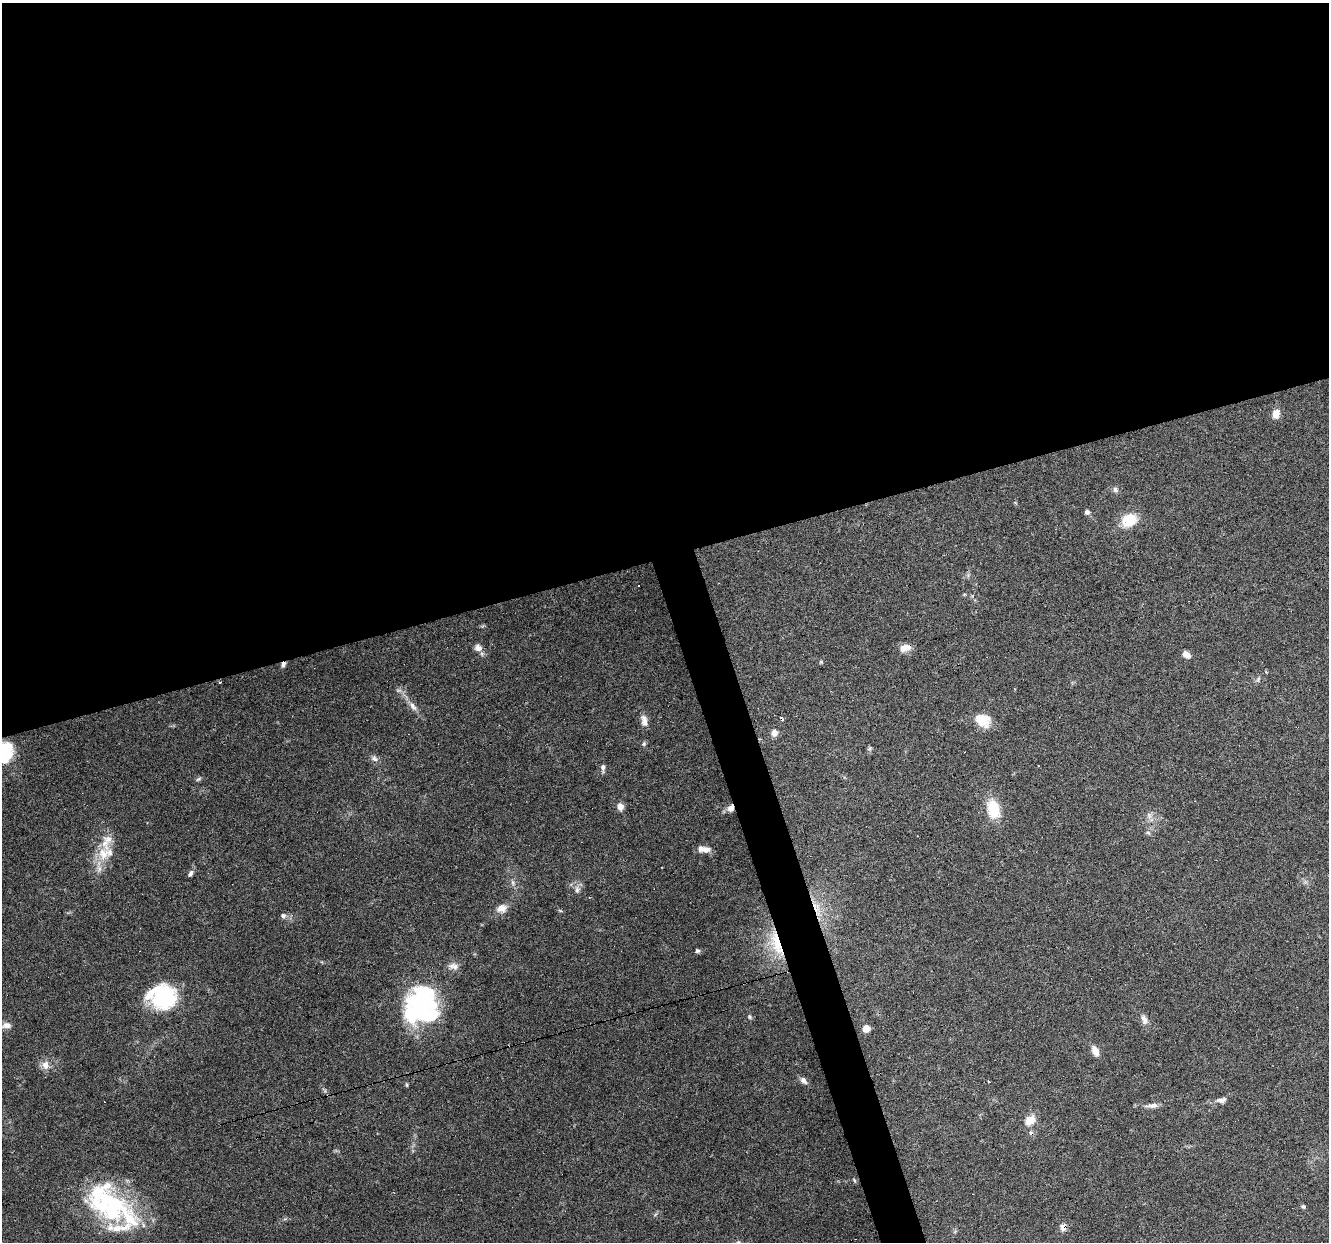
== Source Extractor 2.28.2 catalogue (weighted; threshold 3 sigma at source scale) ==
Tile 2 of 4 x 4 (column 2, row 1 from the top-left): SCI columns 1327-2653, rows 3827-5066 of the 5306 x 5122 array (HDU 1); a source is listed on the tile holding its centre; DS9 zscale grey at full resolution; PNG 1331 x 1244 px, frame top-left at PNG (2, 3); no overlay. Shown black and unused: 47% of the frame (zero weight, under 3 of 6 exposures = <1% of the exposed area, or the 3 px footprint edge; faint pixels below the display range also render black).
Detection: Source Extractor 2.28.2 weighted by HDU 2 'WHT'; one run over the whole footprint, this tile lists its part. Background 0.0592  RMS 0.004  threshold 0.0164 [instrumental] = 3 sigma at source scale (4.09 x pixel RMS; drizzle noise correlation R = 1.36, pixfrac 0.8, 0.0396/0.0396 arcsec/px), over >= 5 px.
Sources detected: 70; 4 inside a brighter object's white glare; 2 cosmic-ray / hot-pixel residue — not listed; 8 inside a brighter listed object's ellipse — not listed separately; the other 56 listed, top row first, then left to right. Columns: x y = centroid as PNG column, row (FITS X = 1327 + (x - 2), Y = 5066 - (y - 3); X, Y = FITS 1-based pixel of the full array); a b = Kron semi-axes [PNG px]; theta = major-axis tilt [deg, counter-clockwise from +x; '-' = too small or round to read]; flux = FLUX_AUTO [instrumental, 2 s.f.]
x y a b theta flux
1276 414 11 8 72 3.1
1115 490 8 6 -56 1.1
1087 512 6 6 - 1.1
1129 520 14 11 24 12
639 586 3 3 - 0.9
964 595 5 3 - 0.39
478 648 8 6 -9 2.7
905 648 12 8 12 3.8
1186 654 9 6 -41 2.3
283 665 8 5 67 1
1266 672 3 2 - 0.75
1258 679 8 5 66 0.78
220 683 3 2 - 0.41
413 706 15 7 -55 2.5
644 720 17 8 -81 2.5
982 720 14 12 -34 8.9
774 733 9 8 - 2
644 744 7 5 70 0.66
5 752 17 15 73 23
374 758 10 7 -27 1.4
603 767 10 5 -85 1.3
198 779 8 5 27 0.7
620 806 8 7 - 2.3
730 808 8 7 - 2.3
993 809 21 13 -79 12
1149 816 10 6 -64 1.5
1148 833 6 4 -20 0.58
106 842 36 14 82 8.7
703 849 14 6 -5 2.8
190 874 9 5 54 1.1
513 882 8 5 -71 1.1
577 889 11 7 -87 1.7
502 908 15 11 19 3.2
817 909 28 9 -73 7.1
283 916 8 7 - 1.2
776 944 40 13 -73 13
697 951 6 5 - 0.71
454 966 14 9 -7 2.4
162 997 32 25 8 28
422 1005 31 22 -28 32
749 1017 7 5 -55 0.68
1144 1020 15 8 -65 2
6 1025 14 9 7 2.5
866 1028 5 5 - 5
1095 1051 12 7 -66 2.9
45 1065 12 9 -89 2.9
804 1081 11 7 -47 1.6
988 1081 3 3 - 0.87
406 1084 7 3 -88 0.47
1221 1100 14 7 6 1.8
1152 1106 18 6 4 2.1
1030 1120 13 9 32 5.1
854 1180 6 4 -47 0.46
111 1206 53 39 -48 46
1303 1206 5 5 - 0.64
1062 1227 10 7 -63 1.9
Overlapping masked pixels (flux is a lower limit): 6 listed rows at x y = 905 648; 283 665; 730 808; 817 909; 776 944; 1062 1227
Isophote crosses this tile's border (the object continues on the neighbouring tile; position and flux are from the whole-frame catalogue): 2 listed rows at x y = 5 752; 6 1025